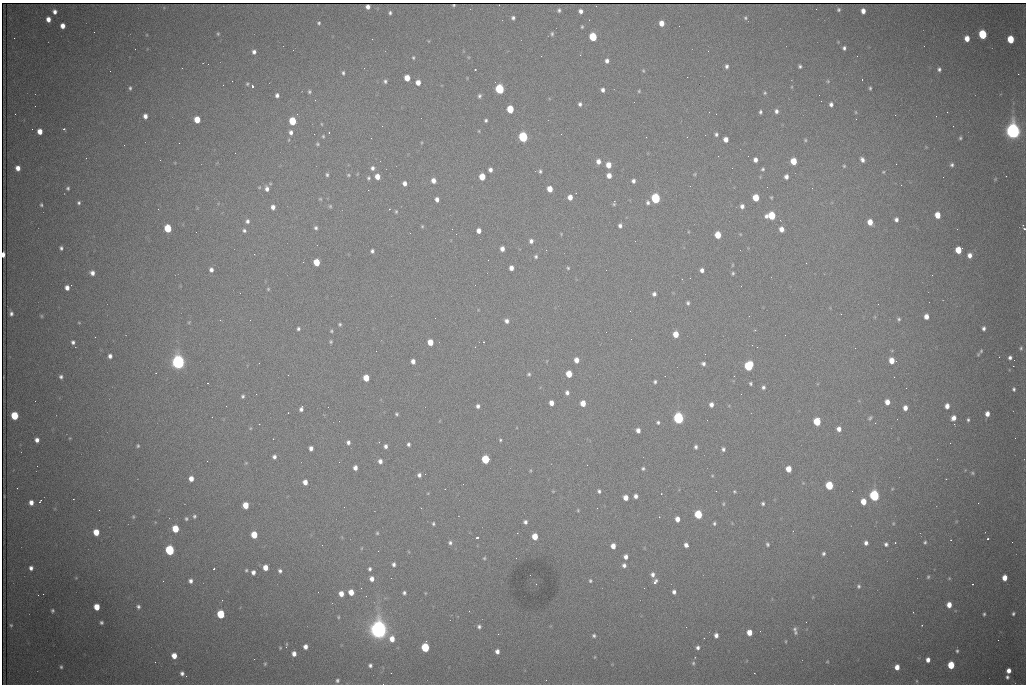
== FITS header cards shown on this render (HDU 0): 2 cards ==
NAXIS1  =                 1024 /fastest changing axis
NAXIS2  =                  682 /next to fastest changing axis

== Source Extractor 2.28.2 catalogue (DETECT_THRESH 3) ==
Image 1024 x 682 px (HDU 0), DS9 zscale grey, 1 PNG px = 1 image px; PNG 1028 x 686 px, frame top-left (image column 1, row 682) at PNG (2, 3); no overlay
Background 2090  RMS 27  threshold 82.3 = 3 sigma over >= 5 px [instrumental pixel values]
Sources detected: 430; all 430 listed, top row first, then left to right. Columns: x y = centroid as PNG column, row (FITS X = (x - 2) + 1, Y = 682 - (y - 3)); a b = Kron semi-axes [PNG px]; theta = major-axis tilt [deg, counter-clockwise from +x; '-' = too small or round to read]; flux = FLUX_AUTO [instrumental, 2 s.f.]
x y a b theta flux
453 5 3 2 - 2.3e+03
368 7 4 4 - 7.4e+03
816 9 2 2 - 9.6e+02
838 9 5 5 - 3.5e+03
559 10 4 4 - 3.6e+03
581 11 4 4 - 7.6e+03
863 11 5 4 - 1.2e+04
55 12 4 4 - 7.8e+03
390 13 4 3 - 3.7e+03
513 18 4 4 - 4.2e+03
745 18 5 4 - 3.0e+03
48 19 5 4 - 1.3e+04
319 23 4 3 - 2.7e+03
661 23 5 4 - 1.7e+04
62 26 5 4 - 1.4e+04
582 27 3 3 - 2.2e+03
94 32 2 2 - 1.2e+03
218 34 4 3 - 2.2e+03
552 34 7 4 90 3.5e+03
983 34 6 5 - 1.3e+05
593 37 5 5 - 9.8e+04
14 38 3 2 - 1.4e+03
967 38 5 4 - 2.0e+04
372 39 2 2 - 9.7e+02
1011 39 5 5 - 5.7e+04
428 41 4 2 - 1.3e+03
844 48 4 4 - 4.6e+03
293 50 2 2 - 7.4e+02
708 51 2 2 - 9.0e+02
254 52 5 4 - 6.3e+03
857 56 2 2 - 2.3e+03
413 58 4 3 - 2.4e+03
607 61 5 4 - 7.3e+03
208 64 2 2 - 2.9e+03
727 66 5 4 - 4.8e+03
800 66 4 3 - 3.6e+03
939 69 5 5 - 4.6e+03
475 70 3 2 - 6.8e+03
643 71 5 4 - 2.0e+03
343 73 5 3 - 3.3e+03
1018 74 2 2 - 1.5e+04
687 77 2 2 - 1.0e+03
407 78 5 4 - 2.8e+04
862 79 3 2 - 3.9e+03
232 81 2 2 - 7.6e+02
385 81 5 4 - 3.9e+03
828 81 6 4 -22 2.7e+03
418 82 5 4 - 1.5e+04
247 84 4 4 - 2.4e+03
252 86 3 3 - 1.1e+05
792 87 5 3 - 1.5e+03
130 88 5 4 - 3.3e+03
870 88 4 3 - 3.0e+03
500 89 5 5 - 1.9e+05
603 90 5 4 - 6.7e+03
639 91 4 4 - 2.1e+03
309 92 5 4 - 3.2e+03
765 93 5 4 - 2.3e+03
277 95 5 4 - 6.1e+03
479 96 6 5 - 4.0e+03
315 100 2 2 - 1.2e+03
821 101 2 2 - 7.9e+02
634 102 2 2 - 7.9e+02
580 104 5 4 - 4.9e+03
831 104 5 5 - 6.2e+03
510 109 5 5 - 6.2e+04
776 111 6 5 - 5.9e+03
760 112 4 3 - 3.4e+03
856 112 5 3 - 1.9e+03
947 112 2 2 - 3.2e+03
15 114 2 2 - 1.0e+03
297 114 3 3 - 2.7e+03
716 114 2 2 - 7.9e+02
145 116 5 4 - 9.2e+03
197 120 5 5 - 3.6e+04
486 120 3 3 - 3.2e+03
292 121 5 5 - 8.2e+04
321 124 5 3 - 1.6e+03
382 126 2 2 - 1.9e+03
953 126 2 2 - 7.5e+02
64 129 3 3 - 2.1e+03
40 131 5 4 - 1.9e+04
479 131 4 3 - 1.5e+03
1013 131 7 6 - 1.3e+06
291 132 6 6 - 7.6e+03
329 133 3 2 - 1.8e+03
716 134 4 4 - 4.0e+03
323 136 5 4 - 2.2e+03
523 137 6 5 - 2.4e+05
960 138 3 3 - 2.6e+03
726 139 5 4 - 1.3e+04
805 140 4 4 - 2.3e+03
179 143 2 2 - 3.9e+03
317 144 5 4 - 2.7e+03
124 145 2 2 - 1.9e+03
235 153 2 2 - 1.3e+03
718 156 2 2 - 8.5e+02
755 160 5 4 - 8.8e+03
862 160 5 4 - 7.3e+03
598 161 6 5 - 1.1e+04
794 161 5 5 - 3.9e+04
896 164 2 2 - 1.3e+03
608 165 5 5 - 2.2e+04
952 165 5 4 - 3.9e+03
844 166 4 4 - 2.1e+03
18 168 5 4 - 1.3e+04
372 168 6 5 - 5.8e+03
763 169 6 5 - 3.5e+03
490 170 4 4 - 7.1e+03
540 171 5 4 - 3.3e+03
883 172 4 4 - 1.8e+03
357 174 5 3 - 1.5e+03
695 174 5 4 - 2.0e+03
327 175 5 4 - 3.3e+03
348 175 5 5 - 2.7e+03
609 175 5 5 - 1.5e+04
1006 176 2 2 - 1.2e+03
377 177 5 4 - 1.8e+04
482 177 5 5 - 3.7e+04
786 177 5 4 - 8.1e+03
368 178 6 5 - 3.4e+03
995 179 6 3 46 1.8e+03
433 181 5 5 - 1.2e+04
633 181 4 4 - 5.8e+03
405 183 5 4 - 8.7e+03
901 185 2 2 - 1.7e+03
68 188 5 4 - 3.3e+03
812 188 2 2 - 3.2e+03
267 189 7 5 -74 8.0e+03
550 189 5 4 - 2.3e+04
368 190 2 2 - 8.5e+03
570 197 5 4 - 1.4e+04
771 197 4 3 - 2.2e+03
656 198 5 5 - 2.2e+05
756 198 5 5 - 4.4e+04
320 199 5 4 - 2.3e+03
437 199 5 4 - 8.5e+03
648 202 6 5 - 4.8e+03
79 203 4 4 - 3.6e+03
614 203 7 3 79 2.9e+03
41 205 4 3 - 2.7e+03
330 206 5 5 - 2.7e+03
742 206 6 5 - 7.3e+03
273 207 5 4 - 9.3e+03
158 209 2 2 - 7.9e+02
389 209 3 2 - 1.3e+03
396 211 5 4 - 2.3e+03
937 215 5 4 - 2.8e+04
771 216 6 5 - 8.2e+04
896 219 4 4 - 5.9e+03
780 220 3 2 - 2.5e+03
247 221 5 5 - 5.1e+03
870 222 5 4 - 2.2e+04
1023 225 4 3 - 2.0e+03
422 226 5 4 - 2.1e+03
620 226 5 4 - 5.6e+03
168 228 5 5 - 8.3e+04
316 228 5 4 - 4.0e+03
781 229 5 4 - 1.5e+04
1024 229 3 2 - 4.6e+03
244 230 5 4 - 3.9e+03
479 231 5 4 - 1.1e+04
410 233 2 2 - 9.3e+02
561 234 4 3 - 1.6e+03
740 234 4 3 - 1.5e+03
718 235 5 5 - 3.9e+04
531 241 5 4 - 6.7e+03
61 248 4 3 - 4.1e+03
502 249 5 4 - 1.0e+04
740 250 2 2 - 8.3e+02
958 250 5 5 - 4.0e+04
372 251 4 4 - 4.4e+03
3 254 5 3 - 1.3e+04
970 255 5 5 - 1.1e+04
536 256 5 4 - 3.5e+03
488 260 2 2 - 2.1e+03
316 262 5 5 - 4.5e+04
806 263 2 2 - 1.3e+03
511 268 5 4 - 1.0e+04
568 268 4 4 - 2.4e+03
211 270 5 4 - 7.5e+03
606 270 2 2 - 1.2e+03
702 270 4 4 - 7.6e+03
92 273 5 4 - 9.0e+03
733 273 4 4 - 2.7e+03
932 275 2 2 - 1.2e+03
71 285 2 2 - 7.1e+03
67 288 5 4 - 1.1e+04
268 289 4 4 - 2.1e+03
240 293 2 2 - 7.8e+02
654 294 4 4 - 5.7e+03
688 303 5 4 - 3.7e+03
878 304 2 2 - 1.2e+03
11 314 5 4 - 5.5e+03
841 314 2 2 - 2.6e+03
41 316 5 4 - 2.2e+03
926 316 5 4 - 1.4e+04
875 317 5 3 - 1.7e+03
899 319 5 4 - 3.3e+03
220 320 3 2 - 1.4e+03
507 321 5 5 - 7.0e+03
189 322 6 4 45 2.1e+03
79 323 4 3 - 1.5e+03
340 324 4 4 - 2.8e+03
984 328 5 4 - 5.5e+03
298 329 4 3 - 3.6e+03
755 330 3 3 - 2.2e+03
331 331 4 3 - 2.3e+03
676 334 5 4 - 3.0e+04
95 337 2 2 - 9.1e+02
73 342 4 4 - 4.9e+03
331 342 4 4 - 2.5e+03
430 342 5 5 - 2.8e+04
484 342 3 2 - 1.2e+03
752 345 2 2 - 4.3e+03
855 348 2 2 - 7.4e+02
1021 348 7 5 67 3.9e+03
981 351 8 5 59 3.9e+03
110 356 4 4 - 6.9e+03
999 357 2 2 - 9.2e+02
1010 358 5 5 - 5.8e+03
576 360 5 4 - 1.4e+04
1014 360 2 2 - 2.3e+03
413 361 5 4 - 9.6e+03
892 361 5 5 - 2.4e+04
178 362 6 6 - 9.0e+05
259 363 3 2 - 1.9e+03
703 364 4 4 - 5.0e+03
749 366 6 5 - 1.5e+05
1013 366 2 2 - 1.9e+04
529 374 5 4 - 2.9e+03
569 374 5 5 - 3.8e+04
288 375 2 2 - 1.6e+03
734 376 2 2 - 1.0e+03
61 377 5 4 - 4.4e+03
366 378 5 5 - 3.4e+04
655 382 4 4 - 3.5e+03
208 383 3 2 - 1.8e+03
751 383 4 3 - 3.0e+03
763 387 5 5 - 4.4e+03
1014 389 6 4 -79 3.9e+03
567 393 5 5 - 6.5e+03
256 394 2 2 - 1.8e+03
741 394 2 2 - 8.5e+02
243 396 5 4 - 3.4e+03
35 401 2 2 - 1.4e+03
887 402 5 4 - 1.6e+04
551 403 5 4 - 1.3e+04
583 403 5 4 - 2.3e+04
711 404 5 4 - 9.3e+03
478 406 5 4 - 5.9e+03
947 406 5 4 - 1.2e+04
905 408 5 4 - 1.1e+04
301 409 5 4 - 6.2e+03
397 414 3 3 - 2.6e+03
987 414 5 4 - 1.1e+04
14 416 5 5 - 8.2e+04
212 417 2 2 - 7.6e+02
678 418 6 5 - 4.3e+05
870 418 6 4 52 3.0e+03
953 418 5 4 - 1.2e+04
897 419 2 2 - 1.0e+03
968 420 4 3 - 2.9e+03
339 421 2 2 - 1.1e+03
817 421 5 5 - 7.2e+04
658 422 4 4 - 3.6e+03
875 423 3 2 - 2.0e+03
259 424 2 2 - 1.0e+03
954 424 2 2 - 9.8e+03
250 428 5 3 - 1.8e+03
839 429 5 4 - 1.0e+04
638 430 5 4 - 9.3e+03
70 438 4 3 - 1.6e+03
37 440 4 4 - 9.1e+03
500 440 4 4 - 2.4e+03
348 442 5 5 - 6.3e+03
379 442 2 2 - 1.1e+03
408 444 4 3 - 4.2e+03
138 446 4 3 - 2.6e+03
385 446 4 4 - 6.0e+03
696 447 5 4 - 4.3e+03
311 448 5 4 - 8.2e+03
723 449 4 4 - 4.3e+03
274 457 4 4 - 5.5e+03
485 459 5 5 - 9.9e+04
380 461 5 4 - 8.2e+03
246 463 4 3 - 1.7e+03
587 465 2 2 - 5.7e+03
355 468 5 4 - 9.3e+03
643 468 4 4 - 3.2e+03
788 469 5 5 - 2.5e+04
530 470 6 3 71 1.9e+03
972 473 5 4 - 2.6e+03
419 475 5 5 - 5.9e+03
712 476 4 3 - 1.4e+03
191 479 5 4 - 1.4e+04
305 482 5 4 - 1.3e+04
803 483 4 4 - 1.6e+03
463 484 2 2 - 1.3e+03
829 485 5 5 - 8.9e+04
17 488 2 2 - 1.0e+03
892 489 4 3 - 1.7e+03
553 491 5 3 - 1.4e+03
599 491 4 3 - 3.9e+03
716 491 3 2 - 2.3e+03
852 491 2 2 - 1.5e+03
734 492 4 4 - 2.0e+03
428 493 4 3 - 1.3e+03
636 496 4 4 - 7.1e+03
874 496 6 5 - 3.3e+05
626 498 5 4 - 1.5e+04
40 501 3 2 - 1.8e+03
31 502 5 4 - 1.1e+04
863 502 5 5 - 2.6e+04
763 503 4 3 - 3.4e+03
723 504 5 4 - 2.1e+03
245 505 5 5 - 3.5e+04
344 507 2 2 - 4.0e+03
421 508 2 2 - 9.5e+02
99 510 2 2 - 9.9e+02
578 510 4 3 - 1.9e+03
698 514 5 5 - 1.1e+05
194 516 5 5 - 3.6e+03
133 517 4 3 - 2.0e+03
186 519 5 4 - 3.1e+03
677 519 5 4 - 1.4e+04
525 522 4 4 - 5.3e+03
714 523 5 4 - 3.1e+03
893 523 5 4 - 2.3e+03
433 524 4 3 - 2.9e+03
175 529 5 5 - 5.2e+04
96 532 5 5 - 3.1e+04
377 533 4 4 - 2.2e+03
254 535 5 5 - 4.3e+04
535 536 5 4 - 3.2e+04
478 537 4 3 - 4.7e+03
987 539 3 2 - 3.5e+03
925 542 5 4 - 2.9e+03
450 543 5 5 - 4.7e+03
866 543 6 5 - 7.4e+03
895 543 3 3 - 1.9e+03
767 544 5 4 - 3.1e+03
886 544 6 5 - 5.2e+03
686 545 5 4 - 8.8e+03
613 546 5 4 - 1.5e+04
362 548 5 3 - 1.5e+03
170 550 6 5 - 2.1e+05
378 551 2 2 - 1.7e+03
823 553 5 4 - 3.9e+03
626 557 5 4 - 8.5e+03
484 558 4 3 - 2.1e+03
394 564 4 3 - 5.1e+03
624 565 5 4 - 6.0e+03
265 567 5 4 - 1.8e+04
31 568 5 4 - 7.2e+03
214 569 3 2 - 2.0e+03
370 569 4 3 - 3.7e+03
246 570 4 3 - 2.4e+03
280 571 5 4 - 4.8e+03
253 572 5 4 - 7.7e+03
652 574 6 5 - 7.0e+03
928 577 5 4 - 2.8e+03
949 578 4 4 - 1.8e+03
1004 578 5 4 - 2.0e+04
372 579 5 4 - 1.0e+04
190 581 5 5 - 7.0e+03
590 581 4 4 - 2.8e+03
654 582 3 3 - 1.0e+05
536 584 2 2 - 1.0e+03
972 584 3 2 - 2.4e+03
859 586 6 5 - 4.2e+03
361 588 2 2 - 7.9e+02
644 588 2 2 - 1.1e+03
351 592 5 4 - 2.2e+04
674 592 4 4 - 6.1e+03
404 593 4 4 - 4.1e+03
425 593 4 3 - 1.4e+03
43 594 2 2 - 9.7e+03
341 594 5 4 - 1.5e+04
366 596 2 2 - 1.1e+03
949 605 5 4 - 1.8e+04
97 607 5 5 - 2.9e+04
138 607 5 5 - 4.6e+03
52 610 3 3 - 3.0e+03
221 614 5 5 - 9.1e+04
984 614 3 3 - 2.7e+03
1013 614 4 4 - 3.2e+03
338 617 4 3 - 1.8e+03
101 622 4 3 - 3.5e+03
11 625 4 3 - 2.4e+03
922 625 2 2 - 1.2e+03
479 626 5 4 - 4.4e+03
686 627 2 2 - 8.5e+02
795 629 6 5 - 4.1e+03
379 630 8 7 - 1.7e+06
749 632 5 4 - 2.1e+04
796 633 6 5 - 3.2e+03
498 634 2 2 - 8.5e+02
716 635 5 4 - 8.1e+03
594 636 4 4 - 3.5e+03
704 638 2 2 - 1.0e+03
392 639 7 6 - 1.9e+04
998 640 2 2 - 1.0e+03
786 641 4 2 - 1.7e+03
286 645 8 2 81 2.2e+03
305 647 5 4 - 9.6e+03
425 647 5 5 - 1.3e+05
280 648 3 3 - 1.8e+03
698 648 5 4 - 5.4e+03
497 651 4 4 - 8.4e+03
957 651 4 3 - 3.0e+03
294 654 5 4 - 1.0e+04
174 656 5 4 - 2.0e+04
595 657 5 3 - 1.4e+03
254 659 2 2 - 5.6e+03
928 660 5 4 - 9.9e+03
827 661 4 4 - 1.5e+03
155 662 2 2 - 9.9e+02
693 663 6 5 - 2.9e+03
265 664 5 4 - 2.4e+03
370 665 4 4 - 4.6e+03
951 665 5 5 - 6.0e+04
61 667 5 3 - 3.1e+03
897 667 5 4 - 1.6e+04
1009 671 5 4 - 1.3e+04
182 673 4 4 - 5.8e+03
391 673 2 2 - 9.2e+02
1007 677 5 4 - 4.5e+03
337 680 5 4 - 3.8e+03
917 681 5 3 - 1.7e+03
At the frame edge (FLAGS 8, measured only in part): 2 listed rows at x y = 1024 229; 3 254